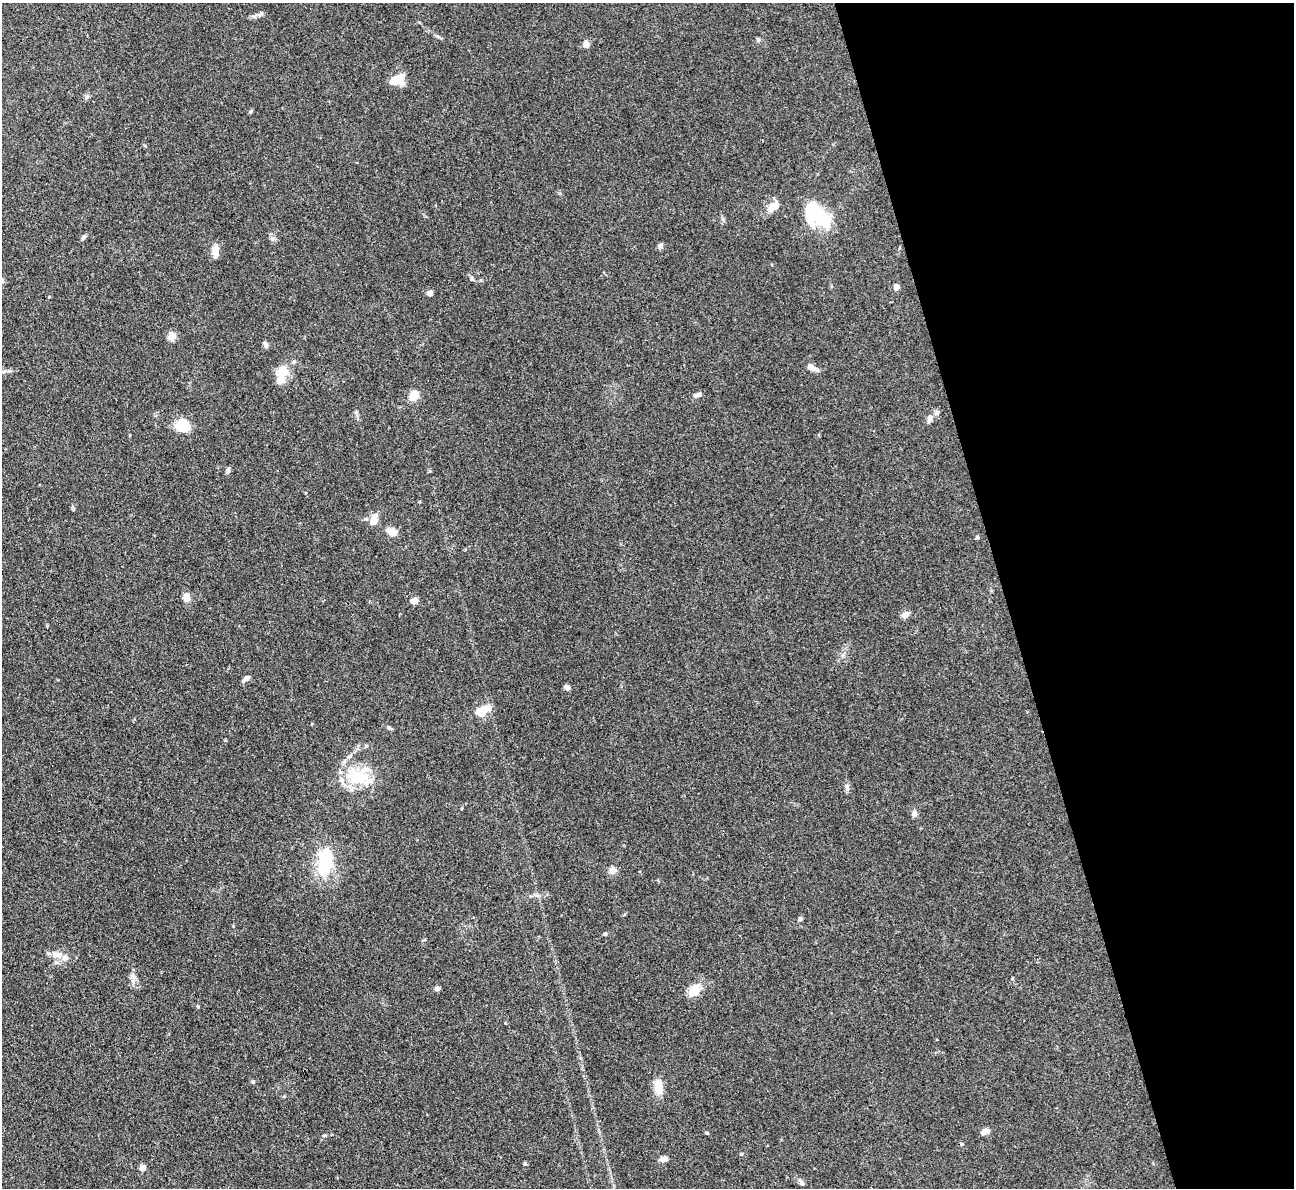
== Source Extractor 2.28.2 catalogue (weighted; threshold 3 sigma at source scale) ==
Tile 12 of 4 x 4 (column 4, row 3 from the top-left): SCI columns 3878-5169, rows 1451-2636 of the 5170 x 5151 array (HDU 1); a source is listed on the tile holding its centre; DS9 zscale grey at full resolution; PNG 1296 x 1190 px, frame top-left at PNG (2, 3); no overlay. Shown black and unused: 22% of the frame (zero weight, under 3 of 4 exposures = <1% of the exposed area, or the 3 px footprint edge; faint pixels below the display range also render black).
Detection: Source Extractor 2.28.2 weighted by HDU 2 'WHT'; one run over the whole footprint, this tile lists its part. Background 0.105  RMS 0.006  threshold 0.0269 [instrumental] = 3 sigma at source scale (4.5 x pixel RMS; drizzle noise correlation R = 1.50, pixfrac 1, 0.05/0.05 arcsec/px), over >= 5 px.
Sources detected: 60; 1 inside a brighter object's white glare — not listed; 4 inside a brighter listed object's ellipse — not listed separately; the other 55 listed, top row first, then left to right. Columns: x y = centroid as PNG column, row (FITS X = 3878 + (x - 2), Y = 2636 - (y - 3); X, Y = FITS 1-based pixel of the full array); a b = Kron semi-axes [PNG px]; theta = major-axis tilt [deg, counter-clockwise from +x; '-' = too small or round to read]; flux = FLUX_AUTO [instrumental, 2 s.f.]
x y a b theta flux
438 36 8 3 -19 1
586 44 5 4 - 8.1
398 78 16 12 10 8.7
250 111 6 4 26 0.88
771 207 16 9 61 5.4
818 215 37 17 -39 29
83 237 7 5 42 1.2
660 246 6 6 - 1.9
215 251 15 8 -90 5.5
472 279 7 4 -65 1.1
896 287 5 5 - 3.9
430 293 4 4 - 6.1
171 337 5 5 - 16
266 345 8 5 -71 1.7
294 362 6 5 - 1.2
811 367 10 6 -32 4.4
2 371 13 4 0 1.6
282 372 15 13 62 10
697 395 11 5 25 2
414 396 5 5 - 21
356 412 6 5 - 0.99
937 413 7 6 - 1.8
929 419 12 6 76 2.4
183 425 15 12 -49 15
228 470 8 5 77 1.5
374 520 13 8 88 6.3
392 532 11 7 -28 5.9
186 598 9 7 86 5
414 600 6 6 - 5
905 615 7 6 - 4.2
246 679 6 5 - 3.5
566 687 8 5 -30 1.8
481 710 20 10 25 9.2
389 728 7 4 -27 1.1
357 776 34 22 -11 27
847 787 10 6 90 1.8
914 814 8 6 88 1.8
325 862 33 17 80 30
613 870 9 8 - 3.6
800 919 6 5 - 0.92
605 934 4 4 - 0.8
58 955 14 8 8 5.1
133 977 10 7 -25 2.2
437 988 6 5 - 1.8
694 990 19 12 54 7.8
253 1082 6 4 -89 0.82
658 1087 15 8 -86 10
985 1131 9 7 16 2.9
707 1133 5 3 - 0.6
324 1136 6 3 1 0.67
962 1144 5 4 - 0.69
663 1159 8 6 6 2.9
525 1164 5 4 - 0.7
142 1168 5 5 - 3.8
802 1183 7 6 - 1.7
Isophote crosses this tile's border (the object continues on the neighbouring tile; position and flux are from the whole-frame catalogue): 1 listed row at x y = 2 371
Unlisted compact peaks at least as high as the median listed source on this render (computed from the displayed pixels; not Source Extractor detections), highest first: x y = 758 39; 977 537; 259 15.